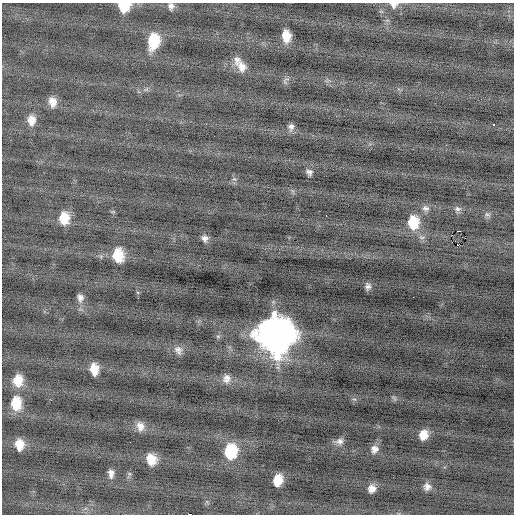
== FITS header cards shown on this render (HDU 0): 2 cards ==
NAXIS1  =                  512 / Axis length
NAXIS2  =                  512 / Axis length

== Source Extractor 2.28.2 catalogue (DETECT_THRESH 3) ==
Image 512 x 512 px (HDU 0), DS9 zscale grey, 1 PNG px = 1 image px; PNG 516 x 516 px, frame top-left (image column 1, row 512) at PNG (2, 3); no overlay
Background -0.157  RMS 0.78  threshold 2.34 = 3 sigma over >= 5 px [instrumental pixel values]
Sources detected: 50; all 50 listed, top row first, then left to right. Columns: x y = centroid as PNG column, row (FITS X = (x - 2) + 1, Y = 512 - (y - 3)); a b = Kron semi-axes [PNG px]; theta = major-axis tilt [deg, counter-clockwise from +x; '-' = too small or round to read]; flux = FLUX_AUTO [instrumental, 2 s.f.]
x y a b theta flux
394 5 10 8 0 280
124 6 9 8 - 1700
171 6 9 7 86 220
286 36 11 8 -84 940
153 41 15 10 81 2100
237 60 15 10 82 370
242 67 15 11 -71 550
286 79 12 3 17 100
146 89 7 4 20 110
53 102 11 8 -76 470
32 120 12 9 -90 550
494 124 3 3 - 360
291 127 9 7 84 230
309 172 7 6 - 200
234 179 6 4 -30 88
426 208 10 7 -10 210
458 209 10 7 -9 170
113 212 6 4 -18 61
487 214 9 5 -13 130
326 216 2 2 - 150
64 218 12 9 -90 1100
413 222 13 10 -88 1600
458 231 3 2 - 28000
205 238 8 7 - 250
458 245 3 2 - 730
118 255 11 9 -85 1600
368 286 9 7 -86 210
80 298 10 8 -83 270
275 335 16 15 - 120000
218 336 6 4 18 70
178 350 12 9 -49 300
94 369 10 7 -86 860
227 379 12 10 78 360
18 380 12 9 87 950
394 398 10 4 -52 99
354 399 6 4 -17 82
16 403 13 9 -88 1500
140 426 11 9 -80 420
423 435 9 8 - 670
340 441 11 9 14 260
130 442 2 2 - 78
19 444 10 8 -86 750
374 449 10 9 - 340
230 451 12 10 84 2900
151 459 10 8 -70 830
111 473 9 6 -87 270
278 480 10 7 76 1000
427 487 9 8 - 270
372 489 8 7 - 380
189 514 4 2 - 360
At the frame edge (FLAGS 8, measured only in part): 4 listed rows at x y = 394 5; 124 6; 171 6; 189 514